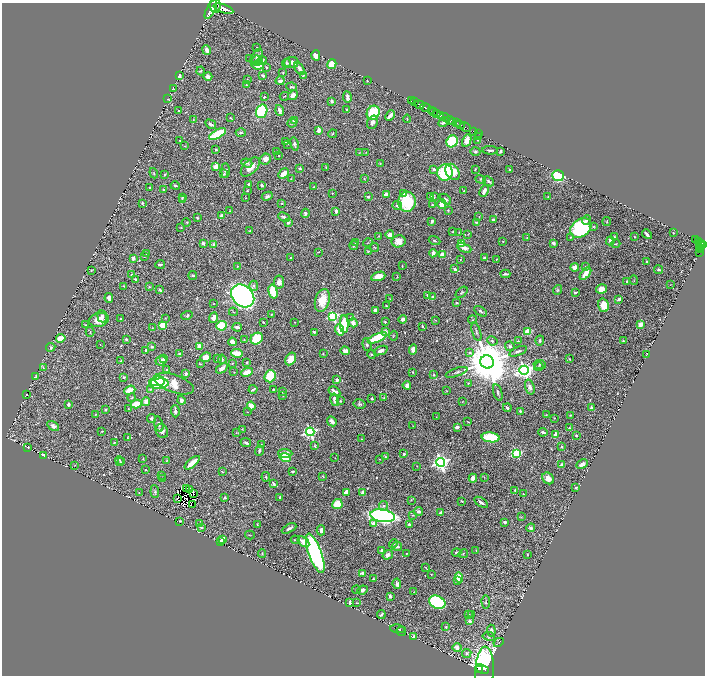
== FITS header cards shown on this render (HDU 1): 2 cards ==
NAXIS1  =                 1405
NAXIS2  =                 1347

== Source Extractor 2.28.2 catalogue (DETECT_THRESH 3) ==
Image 1405 x 1347 px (HDU 1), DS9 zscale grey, zoomed out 1/2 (1 PNG px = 2 x 2 image px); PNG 707 x 678 px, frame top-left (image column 1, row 1346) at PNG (2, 3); each listed source drawn as its Kron ellipse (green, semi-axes under 4 px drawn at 4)
Background 0.486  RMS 0.012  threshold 0.0365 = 3 sigma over >= 5 px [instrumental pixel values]
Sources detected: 651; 51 cannot appear on this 1/2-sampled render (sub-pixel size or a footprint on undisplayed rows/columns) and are neither listed nor drawn; of the other 600, the 500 brightest by FLUX_AUTO listed and drawn (100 fainter detections omitted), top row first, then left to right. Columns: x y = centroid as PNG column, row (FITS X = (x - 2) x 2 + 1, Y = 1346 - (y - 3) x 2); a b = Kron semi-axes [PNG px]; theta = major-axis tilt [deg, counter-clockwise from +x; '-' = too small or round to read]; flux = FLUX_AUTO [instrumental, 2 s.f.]
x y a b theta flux
215 6 7 5 -84 2300
223 9 10 4 -18 2500
211 10 10 3 63 2400
257 48 3 2 - 2.4
207 50 5 3 - 13
316 55 5 4 - 16
257 57 9 5 60 7.9
250 58 2 2 - 2.4
257 61 5 5 - 5.3
261 61 5 3 - 8.7
291 62 7 5 4 11
286 63 4 3 - 3.1
332 64 5 4 - 47
258 65 6 4 -6 40
266 67 4 2 - 2.3
299 68 7 3 -58 14
201 71 4 3 - 2.9
283 73 3 3 - 2.5
303 75 3 3 - 2.9
179 76 3 3 - 7.1
263 76 3 2 - 4.7
208 77 4 3 - 12
247 80 2 2 - 2.5
280 81 4 3 - 8.3
367 81 2 2 - 1.5
246 85 2 2 - 2.2
292 87 5 3 - 3.7
173 88 2 1 - 1.3
293 95 5 4 - 16
284 96 5 2 - 1.9
264 97 2 2 - 2.1
347 97 5 3 - 7.4
168 99 3 3 - 1.4
332 101 3 2 - 6.1
411 101 2 1 - 12
414 102 2 1 - 25
419 105 5 2 - 710
425 108 5 2 - 820
279 110 5 3 - 12
347 110 3 2 - 2.3
431 110 3 2 - 59
179 111 3 2 - 2.4
262 111 7 5 72 180
434 112 2 1 - 34
373 113 7 6 - 150
437 113 3 2 - 270
390 115 6 3 46 14
441 115 3 1 - 210
445 117 6 2 -19 290
230 118 2 2 - 1.2
407 119 4 2 - 1.9
193 120 4 3 - 1.9
450 120 5 2 - 1000
294 121 4 3 - 11
372 122 7 5 69 9.4
444 122 6 3 28 5.4
292 123 5 3 - 2.7
456 123 3 2 - 250
211 124 6 3 -31 7.7
460 125 4 2 - 610
465 127 5 2 - 120
319 130 3 3 - 19
473 131 2 1 - 27
241 133 5 3 - 3.4
478 133 4 1 - 20
218 134 9 4 29 89
333 134 4 2 - 1.3
479 137 3 2 - 1.4
477 140 2 2 - 1.2
180 141 3 2 - 1.9
452 141 6 5 - 150
467 141 6 4 62 27
286 142 3 3 - 1.8
288 144 2 2 - 1.1
294 144 6 4 -76 6
185 146 3 2 - 1.2
216 150 3 2 - 3.8
490 150 8 2 -3 4.7
277 151 2 2 - 1.1
501 151 3 2 - 3.4
366 152 2 2 - 1.1
475 152 5 3 - 4.4
360 153 4 3 - 1.5
278 155 2 2 - 1.3
265 159 6 5 - 11
247 163 5 3 - 4.6
380 163 3 2 - 1.6
216 167 4 3 - 26
250 167 12 6 45 23
326 167 3 2 - 1.5
300 168 3 3 - 4
434 169 4 3 - 4
475 169 2 1 - 1.2
509 170 3 2 - 2.2
225 171 7 4 90 4.7
445 172 8 7 - 140
452 172 9 6 -56 70
154 173 5 3 - 3.2
224 174 4 3 - 1.8
283 174 6 4 45 27
165 175 3 2 - 2.8
558 176 6 5 - 170
364 178 4 2 - 1.2
291 179 3 2 - 1.3
481 179 5 3 - 3.4
489 181 6 3 -42 5.5
248 185 3 2 - 5.5
262 185 3 2 - 3.4
175 186 5 2 - 3
314 187 3 2 - 1.4
150 188 3 2 - 2.6
164 190 2 2 - 3.2
247 191 2 2 - 1.5
464 191 2 2 - 2.5
484 191 6 3 66 15
332 193 2 2 - 1.4
386 194 3 3 - 19
403 194 4 3 - 9
267 196 5 3 - 5.1
431 196 2 2 - 5.3
182 197 3 2 - 2
368 197 4 3 - 2.9
434 197 4 2 - 2
548 197 2 2 - 1.2
246 198 2 2 - 1.2
182 199 3 2 - 1.7
446 199 6 3 -41 5.4
407 202 10 9 - 110
142 203 3 3 - 3.9
282 203 3 3 - 1.6
442 204 5 4 - 44
432 205 3 2 - 2.4
397 206 5 3 - 5.8
230 210 3 1 - 1.1
448 210 3 2 - 1.3
336 211 4 3 - 9.8
305 213 4 4 - 4.5
222 216 3 3 - 11
284 217 6 3 -24 5.3
479 217 3 2 - 1.1
197 218 2 2 - 2.6
493 219 3 2 - 6.1
587 220 5 3 - 5.9
432 221 4 3 - 5.9
186 222 4 3 - 2.1
288 222 3 3 - 7.3
476 222 3 2 - 2.8
607 222 4 2 - 1.3
594 226 4 3 - 2
181 228 3 2 - 1.4
581 228 11 8 38 200
249 231 3 2 - 1.9
453 232 3 2 - 1.5
459 232 3 3 - 1.3
673 233 2 2 - 2.2
390 234 4 3 - 18
468 234 3 1 - 1.1
647 234 5 2 - 7.2
379 236 3 2 - 1.2
571 237 3 3 - 1.6
614 237 3 3 - 3.9
634 237 2 2 - 1.6
527 238 3 2 - 1.2
695 240 4 2 - 140
398 241 7 6 - 16
435 241 6 3 -21 2.9
503 241 2 2 - 1.1
610 241 4 3 - 16
699 241 2 1 - 25
203 243 2 2 - 21
355 243 3 2 - 2.7
368 243 5 2 - 1.2
461 243 3 3 - 35
553 243 4 3 - 4.8
616 244 5 2 - 2.1
703 244 4 2 - 300
214 245 3 3 - 19
354 245 4 3 - 2.8
700 245 6 2 -82 100
374 247 5 2 - 1.5
699 247 2 1 - 83
464 248 7 4 -25 15
700 250 3 1 - 21
368 251 3 3 - 2.1
318 252 3 2 - 1.4
699 252 2 1 - 9.9
147 253 4 4 - 3.8
433 253 4 3 - 11
443 254 3 3 - 30
144 256 3 2 - 1.3
290 257 3 2 - 1.8
133 258 4 3 - 9.9
484 258 4 3 - 3.3
496 259 3 2 - 1.6
460 260 2 2 - 1.4
647 262 2 2 - 8.5
160 264 5 3 - 4.2
238 266 3 2 - 1.3
402 266 2 2 - 1.8
575 267 4 3 - 16
585 267 4 3 - 2.8
455 269 4 2 - 6.2
91 270 3 2 - 1.5
658 270 4 2 - 2.6
505 274 5 2 - 4.7
585 274 7 3 50 25
132 275 3 3 - 5
193 275 4 3 - 3.1
378 276 7 4 19 21
397 277 3 1 - 1.2
135 279 3 2 - 3.2
634 280 5 2 - 1.8
627 281 3 2 - 2
279 282 6 5 - 14
670 284 3 2 - 1.1
124 286 3 2 - 1.6
254 286 5 4 - 4.1
149 287 3 2 - 1.4
601 289 5 4 - 19
160 290 4 2 - 3.8
558 290 5 4 - 2.9
273 292 7 4 -74 83
462 292 7 4 43 4.5
575 292 3 2 - 3.1
428 295 3 2 - 4.7
243 296 13 10 -44 1400
433 297 3 3 - 5.9
109 298 5 3 - 11
390 299 3 2 - 1.2
619 299 3 2 - 7.7
322 300 12 7 74 45
457 303 3 2 - 2.8
213 304 3 2 - 1.3
604 305 7 5 -74 35
386 306 2 2 - 1.9
375 310 3 3 - 7.3
481 311 7 2 -35 4.5
233 312 4 2 - 1.5
272 314 3 2 - 2.4
187 315 5 3 - 3
102 316 6 5 - 7.8
333 316 4 4 - 240
351 317 3 3 - 1.3
165 318 3 2 - 1.2
213 318 5 3 - 13
120 319 2 2 - 1.4
403 319 4 4 - 8.5
99 320 10 7 13 27
435 320 4 2 - 1.2
472 320 4 3 - 1.7
263 322 2 2 - 3.1
294 322 3 2 - 1.1
385 322 3 3 - 2.2
353 323 4 3 - 17
344 324 9 4 -90 84
640 324 4 3 - 13
85 325 3 2 - 1.1
163 325 3 3 - 92
222 326 5 5 - 77
422 326 4 3 - 2.7
237 327 5 2 - 7.5
152 328 3 2 - 1.1
340 330 6 3 -72 41
90 332 5 3 - 2.6
314 332 3 3 - 4.4
385 332 4 3 - 11
476 332 9 3 -73 3.8
528 332 4 3 - 48
394 336 5 3 - 2.2
61 338 4 3 - 37
257 338 6 5 - 81
377 338 10 4 24 110
126 339 2 2 - 4.4
244 340 2 2 - 1.6
540 340 5 4 - 6.2
623 340 2 2 - 1.3
492 341 5 3 - 4.5
518 341 3 2 - 1.5
233 342 4 3 - 22
100 345 3 2 - 1.2
367 345 6 4 -72 6.1
199 346 4 3 - 21
510 346 5 4 - 3.6
51 347 5 4 - 4.4
152 347 2 2 - 4.6
413 349 5 3 - 13
146 350 2 2 - 3.4
345 351 5 4 - 12
381 351 7 3 21 10
518 351 9 3 21 6.4
469 352 3 3 - 2.6
237 353 6 3 -4 30
179 354 3 3 - 3.6
323 354 2 2 - 1.7
371 354 4 3 - 2.7
646 354 2 1 - 1.2
206 357 5 4 - 22
163 359 4 4 - 6.4
218 359 3 3 - 1.6
222 359 4 3 - 3.1
291 359 7 4 59 39
569 359 3 2 - 1.5
121 360 2 2 - 1.2
161 361 5 4 - 14
247 362 3 2 - 2.1
487 362 7 6 - 14000
232 363 3 2 - 1.4
200 364 2 1 - 1.4
540 364 6 4 -8 4.6
539 367 5 3 - 2.9
43 368 4 2 - 1.7
222 368 6 3 36 15
167 370 4 3 - 2.9
524 370 5 4 - 1000
234 372 2 2 - 1.2
247 372 6 3 24 28
412 372 2 2 - 3
457 372 11 3 18 5.4
186 373 4 3 - 7.5
434 375 2 2 - 2.3
270 376 6 5 - 110
36 377 2 2 - 2.3
124 377 2 2 - 7.3
337 380 3 3 - 7.1
157 381 8 5 6 130
468 383 3 2 - 2
159 384 9 5 5 160
174 384 20 9 -19 67
407 385 4 4 - 13
530 387 8 4 -73 10
150 389 4 4 - 3.4
253 389 4 2 - 4.4
273 389 4 3 - 2.6
130 390 6 4 19 27
334 391 6 3 -31 14
447 391 3 3 - 1.2
283 392 3 2 - 2.2
498 392 8 2 -74 4
26 395 3 1 - 1.5
283 396 3 2 - 1.3
131 398 4 4 - 2.9
372 398 3 3 - 3.2
383 398 3 3 - 1.2
181 400 4 3 - 8.4
335 400 6 3 -76 16
340 401 3 3 - 2.3
146 402 4 3 - 18
462 402 3 2 - 1.2
68 404 4 2 - 5.8
136 404 5 4 - 50
359 404 6 5 - 5
251 406 4 4 - 22
507 408 4 3 - 5.6
591 408 3 3 - 5.3
128 409 2 2 - 1.1
106 410 3 3 - 3
175 411 6 4 -86 6.5
520 411 3 2 - 4
247 412 3 2 - 1.1
96 414 3 2 - 1.4
546 415 3 2 - 1.4
570 415 3 3 - 2.1
436 417 3 2 - 1.2
554 418 2 2 - 1.5
151 419 4 3 - 3.8
332 421 5 3 - 10
468 422 4 2 - 1.5
159 424 7 3 -76 6.1
53 426 6 4 -33 9.3
413 426 3 2 - 1.3
457 427 3 3 - 8.3
569 428 2 2 - 2.6
242 429 3 2 - 1.4
102 431 3 2 - 1.2
162 431 7 6 - 10
310 432 4 4 - 530
543 432 4 2 - 7.5
236 433 3 2 - 1.3
556 435 4 3 - 21
576 435 2 2 - 4.6
127 437 3 2 - 1.5
491 437 9 5 -6 89
362 439 2 2 - 1.3
114 443 4 2 - 1.8
246 443 5 2 - 4.9
261 445 3 3 - 1.8
315 446 3 2 - 2.5
28 447 3 1 - 1.2
562 447 3 2 - 2.6
259 450 5 3 - 5.1
285 453 7 4 -1 14
516 453 4 3 - 220
404 454 3 3 - 4
44 455 2 2 - 16
385 457 3 2 - 3.5
285 458 6 4 -14 86
335 458 2 2 - 1.2
143 459 3 3 - 1.4
380 459 2 2 - 1.1
167 460 3 2 - 1.5
120 461 5 2 - 2.7
122 462 3 2 - 1.6
440 462 4 4 - 900
192 463 9 3 40 28
582 464 6 3 28 9.6
75 465 2 2 - 1.5
562 465 3 2 - 9
417 466 3 2 - 1.3
145 470 2 2 - 2.3
293 471 3 2 - 4.3
222 472 3 3 - 2
162 475 4 2 - 1.7
322 476 3 2 - 1.4
266 477 5 3 - 2.7
484 477 3 2 - 1.1
162 478 3 3 - 1.7
473 478 4 3 - 13
548 478 6 5 - 19
274 484 4 2 - 4.8
576 487 2 2 - 4.1
187 488 2 1 - 1.9
190 490 2 1 - 1.8
515 490 4 3 - 4.8
155 492 6 3 -84 3.7
346 492 4 3 - 23
139 493 2 2 - 1.3
362 493 3 2 - 11
194 494 2 1 - 2
523 494 2 2 - 1.9
225 498 3 2 - 6.3
280 498 3 2 - 7.2
177 499 2 1 - 9.3
411 500 3 2 - 1.1
462 501 3 2 - 2
481 502 8 3 -34 8.1
192 504 2 1 - 1.1
337 504 5 5 - 61
384 506 5 4 - 4.8
419 511 4 3 - 4.8
440 513 4 2 - 10
413 515 3 3 - 2.4
382 516 12 6 -9 550
521 517 2 2 - 1.1
179 521 4 1 - 2.5
505 522 3 2 - 6
199 523 4 3 - 1.8
373 523 3 3 - 15
257 524 3 2 - 1.2
409 525 3 2 - 4.8
201 527 3 2 - 4.2
289 528 8 3 27 7.5
531 528 4 3 - 7.2
321 530 5 3 - 9.3
250 535 5 2 - 1.4
223 539 4 3 - 18
295 540 4 2 - 2.3
221 541 4 2 - 5.7
303 542 6 3 -37 27
393 543 4 3 - 6.1
397 546 5 3 - 8.4
382 550 3 3 - 4.5
476 550 2 2 - 1.5
457 552 5 3 - 5.3
315 553 21 6 -70 630
407 553 2 2 - 1.7
262 554 4 3 - 2.2
463 554 5 3 - 2.2
527 554 2 2 - 1.4
388 555 5 4 - 9.8
425 567 2 2 - 1.5
363 573 4 3 - 9.1
431 574 2 2 - 1.2
459 577 5 4 - 24
373 579 3 2 - 4.6
458 580 3 3 - 10
397 584 5 3 - 6.8
356 590 4 3 - 2.1
362 590 5 3 - 9.7
414 592 3 2 - 1.2
390 596 3 2 - 5.1
350 602 3 2 - 4.7
437 602 8 6 -25 350
486 602 7 3 -86 3.2
357 603 2 1 - 1.2
469 614 3 3 - 1.6
381 615 4 2 - 3.9
471 615 3 2 - 1.5
469 621 3 2 - 8.1
446 627 2 2 - 3
398 629 7 3 -6 2.1
401 631 5 2 - 2.8
491 631 6 4 -84 12
489 636 6 3 -10 3.6
413 637 4 3 - 3
499 642 5 2 - 1.7
457 648 4 3 - 11
467 653 5 4 - 6.7
480 669 3 2 - 140
482 669 7 2 -22 230
485 670 23 9 87 550
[100 fainter detections neither listed nor drawn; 51 sub-pixel or undisplayed-footprint detections neither listed nor drawn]